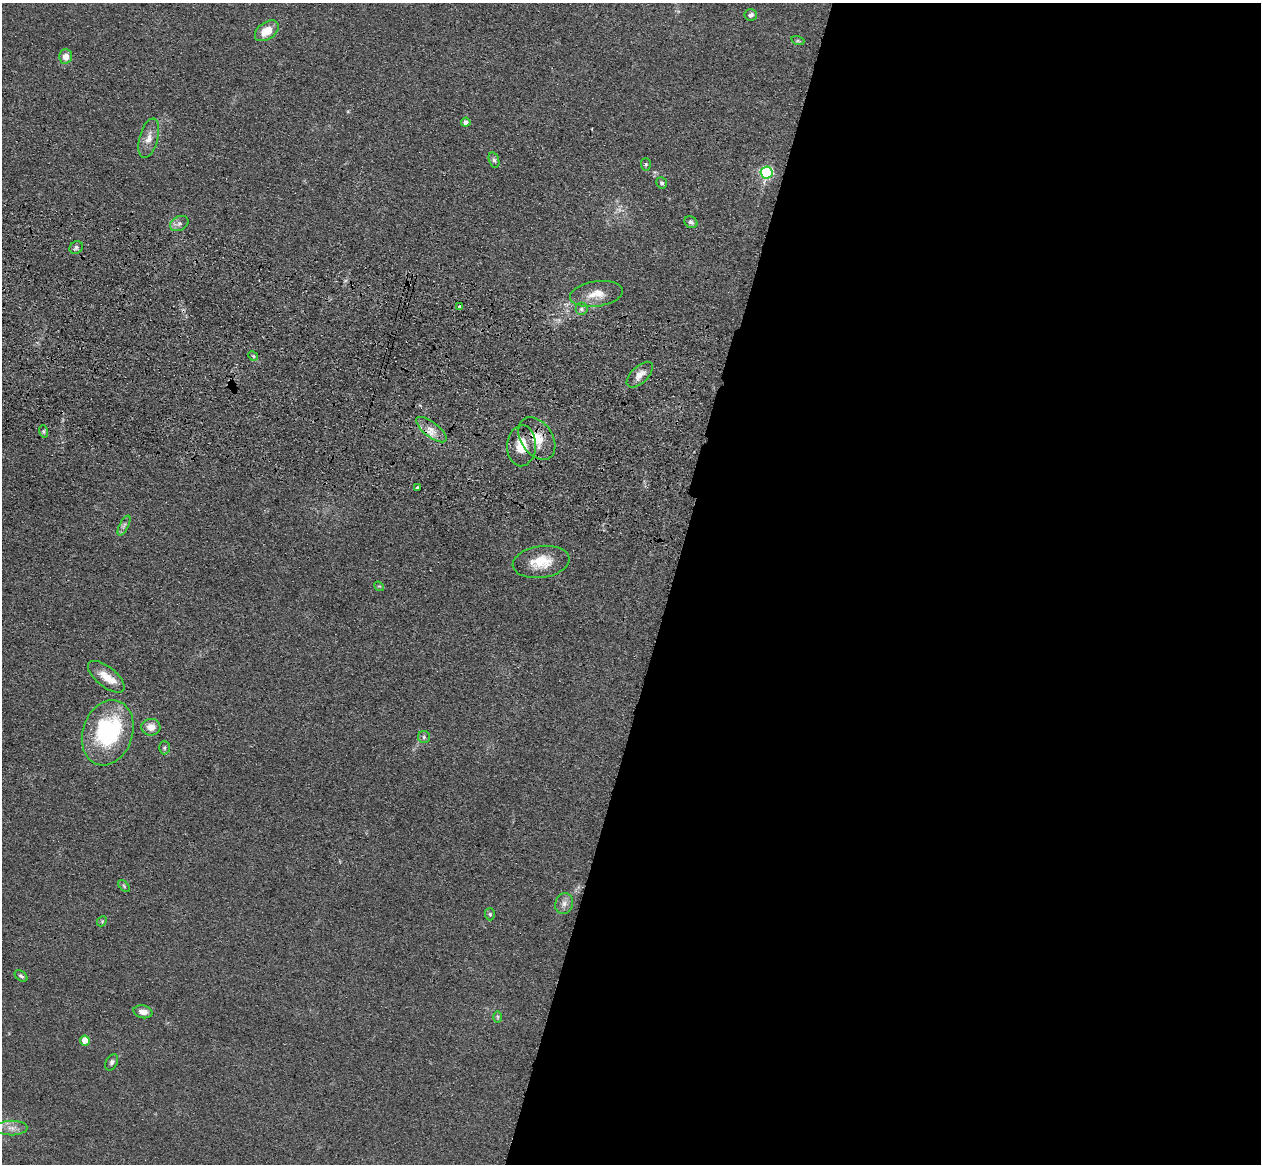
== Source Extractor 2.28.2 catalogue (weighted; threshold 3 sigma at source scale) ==
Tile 12 of 4 x 4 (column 4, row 3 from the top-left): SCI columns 3813-5071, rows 1524-2685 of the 5109 x 5248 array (HDU 1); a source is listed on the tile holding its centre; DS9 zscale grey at full resolution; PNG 1263 x 1166 px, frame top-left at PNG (2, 3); each listed source drawn as its Kron ellipse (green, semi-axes under 4 px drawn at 4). Shown black and unused: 47% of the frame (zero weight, under 3 of 4 exposures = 6% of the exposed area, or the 3 px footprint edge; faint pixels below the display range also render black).
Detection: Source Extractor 2.28.2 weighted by HDU 2 'WHT'; one run over the whole footprint, this tile lists its part. Background 0.0611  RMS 0.0075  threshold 0.0338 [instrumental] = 3 sigma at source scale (4.5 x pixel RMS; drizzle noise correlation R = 1.50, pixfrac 1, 0.05/0.05 arcsec/px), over >= 5 px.
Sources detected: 44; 1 too faint to see at this stretch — neither listed nor drawn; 2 inside a brighter listed object's ellipse — not listed separately; the other 41 listed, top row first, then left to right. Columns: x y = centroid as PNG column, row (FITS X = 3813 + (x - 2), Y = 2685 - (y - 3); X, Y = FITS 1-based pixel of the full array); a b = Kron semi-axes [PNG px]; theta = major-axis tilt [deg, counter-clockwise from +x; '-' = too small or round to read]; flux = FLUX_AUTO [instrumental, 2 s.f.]
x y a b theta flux
751 15 6 5 - 2.4
267 31 13 8 35 13
798 41 6 4 -18 0.99
66 56 7 6 - 5.9
466 122 4 4 - 3.8
149 138 20 9 75 7.4
494 160 8 5 -74 1.9
646 164 6 5 - 1.2
767 172 6 6 - 110
662 183 6 5 - 1.6
691 222 7 5 -33 2.1
179 224 10 7 26 3.1
76 248 7 6 - 1.8
596 294 27 12 9 13
459 306 3 3 - 2.4
581 309 6 6 - 1.9
253 356 5 4 - 0.9
640 375 16 8 44 6.4
431 430 18 7 -38 8
43 431 6 4 -73 1.3
537 438 23 15 -56 17
522 446 20 14 87 15
417 487 3 3 - 2.9
124 525 11 4 63 2.3
541 562 28 16 8 19
379 586 5 4 - 0.89
106 677 22 10 -39 11
151 727 9 8 - 5.9
108 733 33 25 71 81
424 737 6 6 - 1.7
164 748 7 5 -90 1.4
124 886 7 4 -46 1.2
564 904 11 9 70 4
490 914 6 5 - 1.2
102 921 5 4 - 0.9
21 976 7 4 -36 1.6
143 1012 9 6 -12 5.6
498 1017 6 4 -89 1
85 1040 5 5 - 13
112 1062 9 5 63 2.1
12 1128 16 7 0 6.3
Overlapping masked pixels (flux is a lower limit): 2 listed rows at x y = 537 438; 522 446